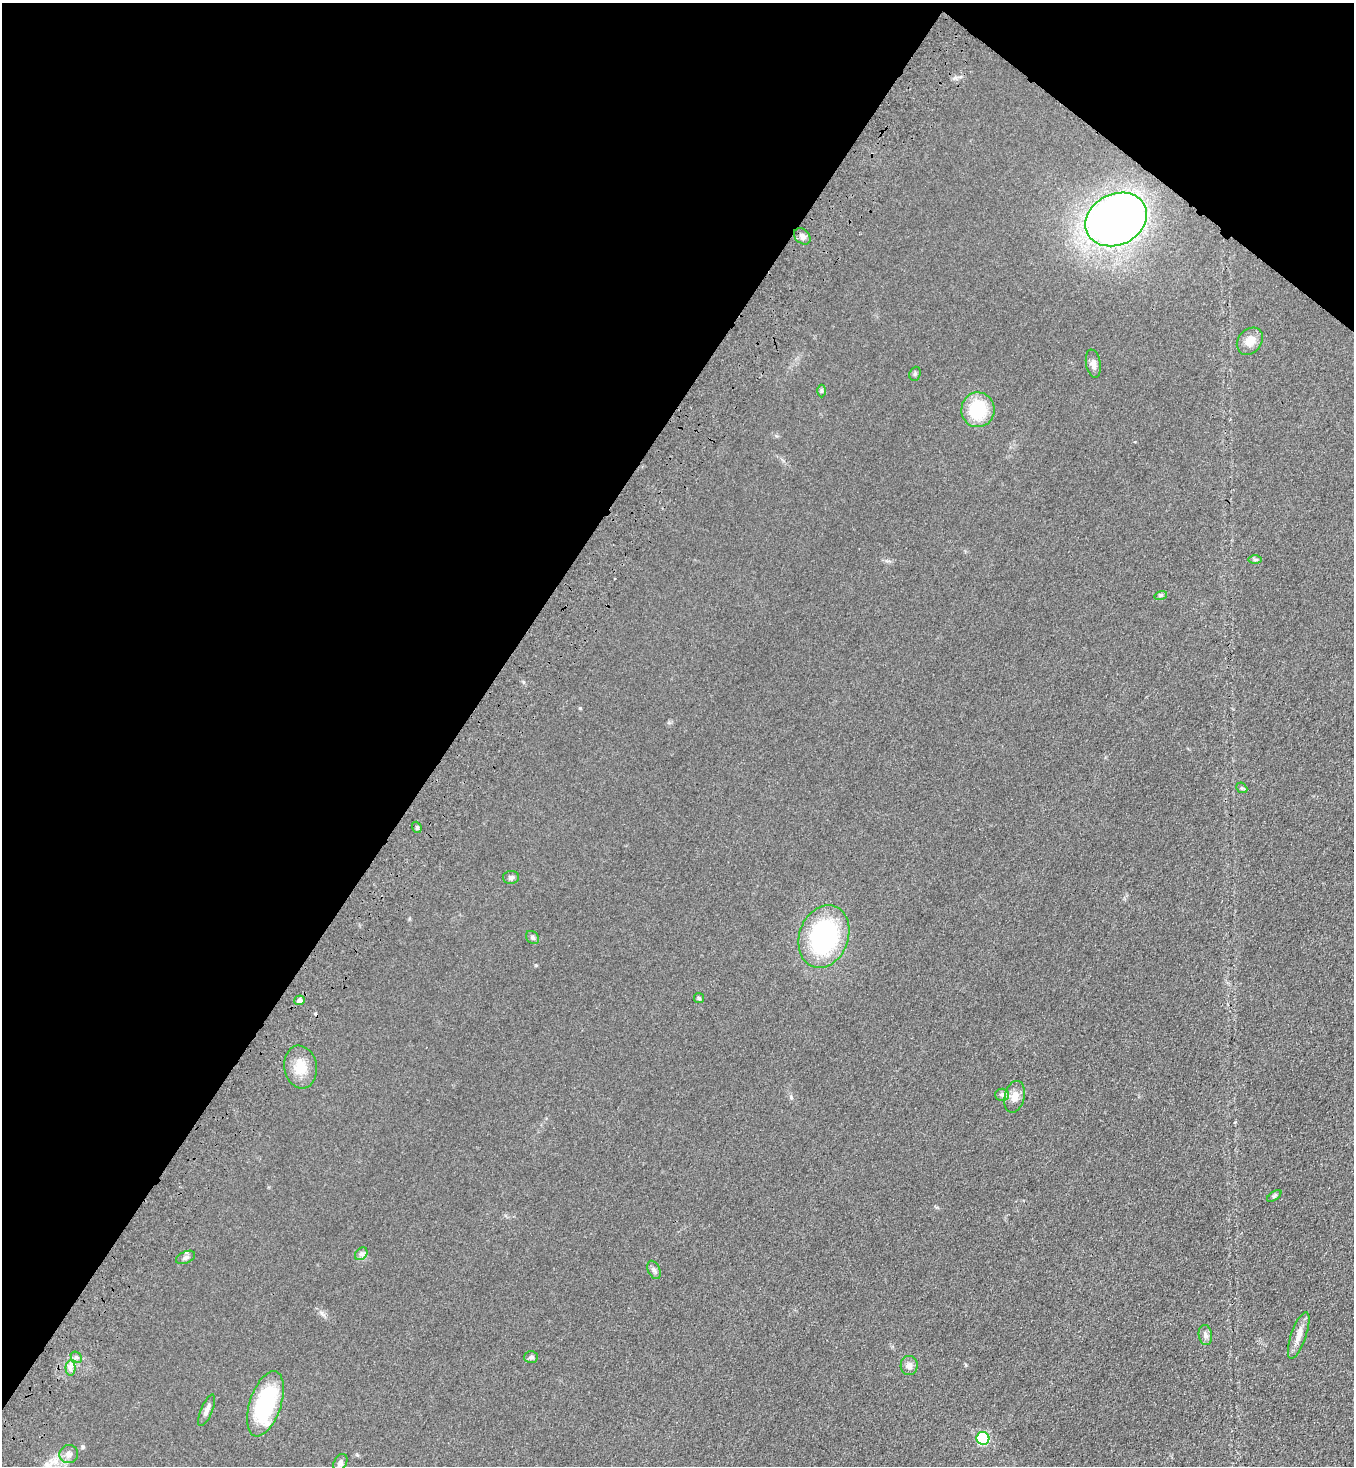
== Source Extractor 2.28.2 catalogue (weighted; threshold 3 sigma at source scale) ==
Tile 2 of 4 x 4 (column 2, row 1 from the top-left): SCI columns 1608-2959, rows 4472-5935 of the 6057 x 6013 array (HDU 1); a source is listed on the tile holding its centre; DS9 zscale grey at full resolution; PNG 1356 x 1468 px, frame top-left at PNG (2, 3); each listed source drawn as its Kron ellipse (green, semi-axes under 4 px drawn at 4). Shown black and unused: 37% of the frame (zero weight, under 3 of 4 exposures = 6% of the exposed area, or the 3 px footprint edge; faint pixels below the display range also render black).
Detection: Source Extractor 2.28.2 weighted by HDU 2 'WHT'; one run over the whole footprint, this tile lists its part. Background 0.0553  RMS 0.0075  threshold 0.0337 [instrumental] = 3 sigma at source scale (4.5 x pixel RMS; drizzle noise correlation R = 1.50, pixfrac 1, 0.05/0.05 arcsec/px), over >= 5 px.
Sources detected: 36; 1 cosmic-ray / hot-pixel residue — neither listed nor drawn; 1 inside a brighter listed object's ellipse — not listed separately; the other 34 listed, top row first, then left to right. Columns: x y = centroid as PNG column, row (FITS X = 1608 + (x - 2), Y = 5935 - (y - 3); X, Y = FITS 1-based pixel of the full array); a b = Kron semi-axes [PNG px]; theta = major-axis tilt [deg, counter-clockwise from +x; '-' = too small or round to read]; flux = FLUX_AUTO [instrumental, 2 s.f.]
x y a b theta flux
1116 219 32 25 26 480
802 236 9 7 -43 2.9
1250 341 15 11 50 8.5
1093 364 14 7 -80 4.1
915 374 7 5 70 1.3
822 391 6 4 90 1.1
978 410 17 16 - 37
1255 560 7 4 0 1.2
1161 595 6 4 18 1.2
1242 788 6 4 -42 1
417 827 6 4 -69 1.3
511 877 8 6 3 2.1
824 936 32 24 70 100
532 937 7 5 -43 1.6
699 998 5 5 - 1.2
299 1000 5 4 - 3.1
300 1067 21 16 -80 15
1002 1095 6 6 - 1.9
1014 1097 16 10 76 7.1
1274 1196 8 4 36 1.2
361 1254 7 5 45 2.1
185 1257 10 6 24 2.2
654 1270 10 6 -66 2.2
1205 1335 10 6 -82 2.6
1299 1335 24 7 71 7.6
76 1357 6 4 -42 1.5
531 1357 7 6 - 1.6
909 1365 9 8 - 3.7
70 1368 7 5 -90 2.6
265 1404 34 15 72 71
207 1410 17 5 67 4.1
983 1438 6 6 - 51
69 1454 9 9 - 3.5
340 1463 9 6 62 2.5
Unlisted compact peaks at least as high as the median listed source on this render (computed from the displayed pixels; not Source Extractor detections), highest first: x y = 580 708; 321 1313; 791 1097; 536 965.